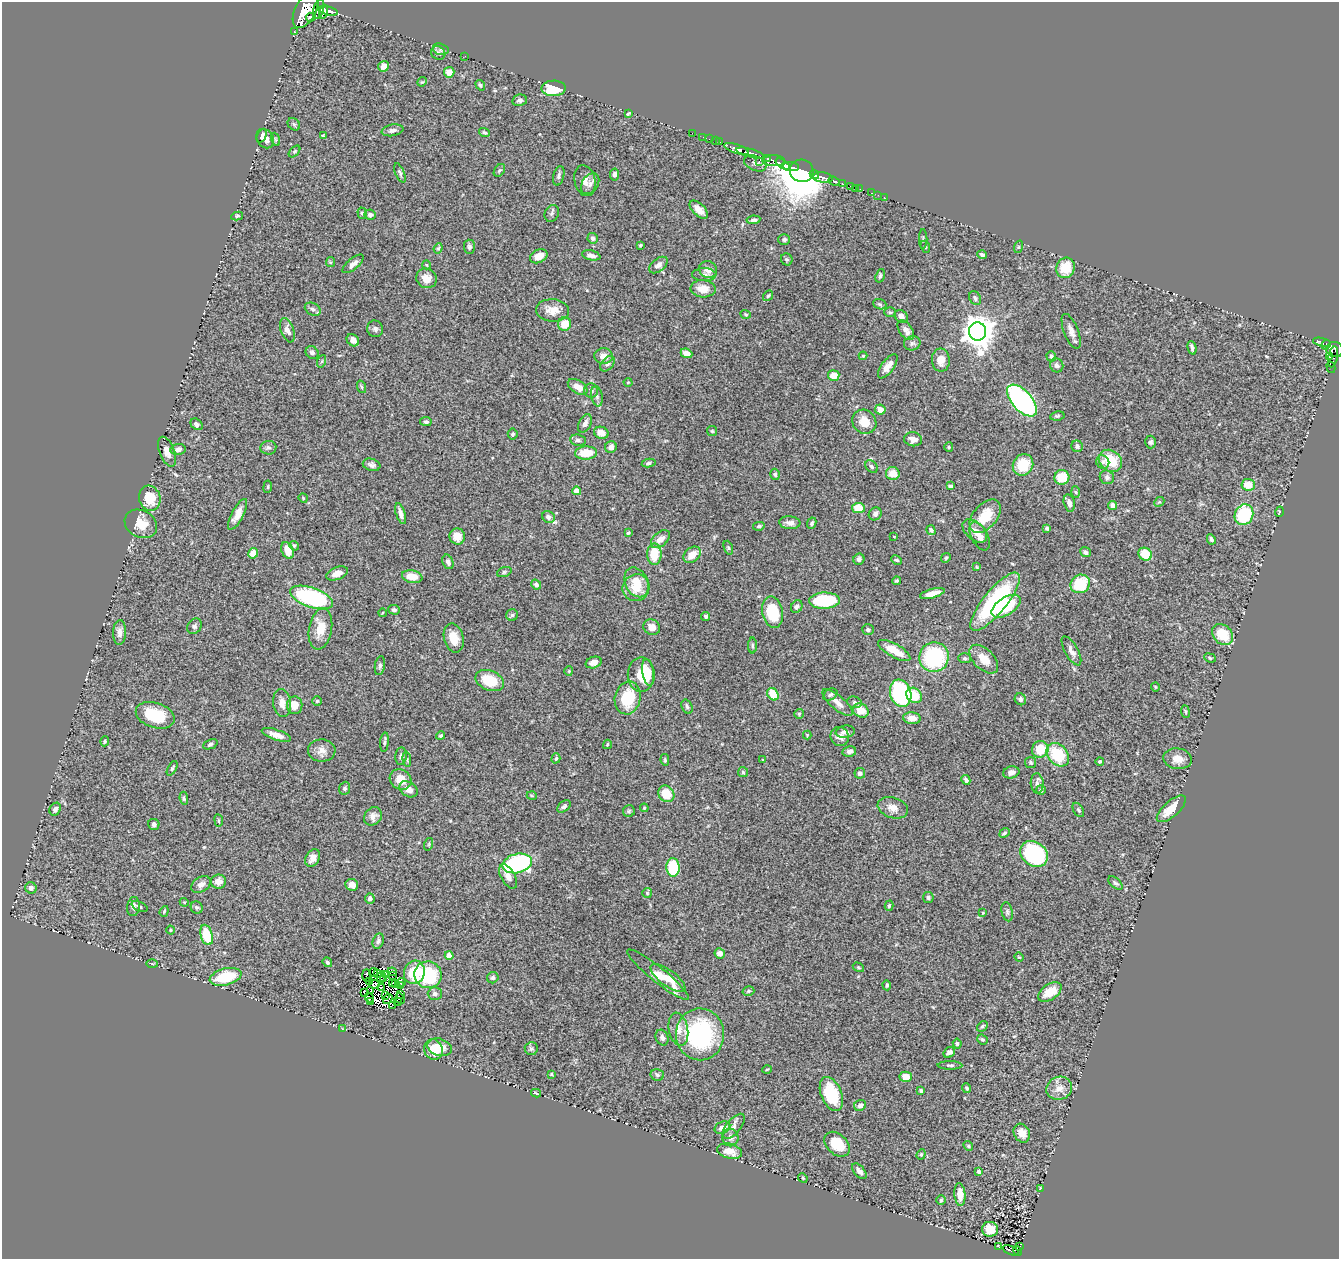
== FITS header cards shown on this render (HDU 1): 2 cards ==
NAXIS1  =                 1337
NAXIS2  =                 1257

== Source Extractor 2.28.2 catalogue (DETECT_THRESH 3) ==
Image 1337 x 1257 px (HDU 1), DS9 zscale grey, 1 PNG px = 1 image px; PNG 1341 x 1261 px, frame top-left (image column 1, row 1257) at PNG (2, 2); each listed source drawn as its Kron ellipse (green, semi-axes under 4 px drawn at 4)
Background 0.899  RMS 0.055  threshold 0.165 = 3 sigma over >= 5 px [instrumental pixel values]
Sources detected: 414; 10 with non-positive FLUX_AUTO (blend fragments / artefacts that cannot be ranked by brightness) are neither listed nor drawn; the other 404 listed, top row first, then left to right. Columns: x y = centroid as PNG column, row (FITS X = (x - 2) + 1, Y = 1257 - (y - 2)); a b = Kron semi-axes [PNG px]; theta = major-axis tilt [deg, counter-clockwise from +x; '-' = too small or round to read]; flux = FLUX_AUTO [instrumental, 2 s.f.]
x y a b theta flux
319 9 10 5 74 1300
306 10 19 10 63 5800
328 11 10 4 -13 1000
324 12 7 4 75 1100
311 17 4 4 - 280
294 31 3 2 - 5
441 49 8 5 -17 8.4
438 53 7 6 - 11
465 56 2 2 - 1.8
384 66 5 5 - 25
449 72 5 5 - 35
422 82 5 4 - 4
480 85 6 4 -54 6.4
554 88 12 7 1 120
520 100 7 5 12 11
628 114 3 3 - 5.1
294 124 7 5 -45 8.5
393 130 11 5 11 14
484 133 5 4 - 7.1
692 133 2 2 - 8.5
262 136 7 4 67 12
323 136 4 4 - 6.5
703 137 2 2 - 7.2
265 139 10 8 -58 25
275 139 7 4 -71 5.6
709 139 2 2 - 17
715 141 2 2 - 3.6
719 142 3 2 - 30
736 149 12 4 -18 990
295 151 7 4 46 5.5
750 153 14 3 -15 1600
767 159 4 3 - 250
759 161 3 2 - 19
774 161 11 5 -1 570
755 163 12 7 -23 15
783 164 8 4 -33 640
791 167 8 4 -3 1700
499 170 7 5 53 5.4
802 171 12 11 - 8600
400 173 10 4 -68 8.9
615 175 6 4 80 12
814 175 5 3 - 650
559 176 10 5 76 9.8
823 177 10 5 -7 970
585 181 16 10 -77 29
834 181 6 3 -20 240
590 184 11 8 56 17
842 184 3 3 - 150
851 186 3 3 - 45
855 188 3 2 - 6.3
860 189 2 2 - 12
872 193 3 2 - 9.9
878 195 2 2 - 6
884 197 2 2 - 12
699 210 11 6 -45 31
362 213 6 4 -70 6.6
552 213 9 7 65 11
370 215 5 5 - 9.8
237 216 6 4 12 6.2
753 220 7 4 8 8.9
593 238 5 5 - 12
784 239 6 5 - 8
923 239 10 2 90 3.7
640 245 3 3 - 4.5
469 247 7 5 -86 9.9
925 247 6 4 -70 4.9
1018 247 6 4 70 5.2
438 248 5 4 - 5
591 255 9 5 -12 14
982 255 5 3 - 8.3
539 256 9 6 27 38
787 259 6 5 - 6.7
330 262 5 4 - 4
353 264 13 5 40 18
427 265 4 3 - 2.8
658 265 11 6 38 18
1065 268 10 9 - 89
708 270 9 8 - 24
704 275 12 6 -1 13
880 276 7 4 72 7
426 278 10 9 - 35
703 289 12 8 -5 46
768 296 6 4 52 4.6
975 298 7 5 -60 10
880 304 7 5 -21 7
313 309 8 6 -28 13
553 310 16 11 -5 44
890 312 5 5 - 6.7
746 314 5 4 - 5.1
901 316 7 5 -39 21
565 324 7 6 - 55
375 329 8 8 - 11
287 330 12 6 -71 21
906 330 11 6 -55 19
1071 331 18 7 -69 25
978 332 9 8 - 6500
353 340 7 5 -44 18
1322 342 9 3 -12 110
912 343 8 7 - 10
1326 345 5 4 - 120
1192 348 7 3 -76 10
1335 350 8 7 - 740
312 353 7 6 - 12
686 353 6 4 -22 27
604 356 9 8 - 25
863 356 4 4 - 3.8
1051 356 5 4 - 6.6
1329 357 3 2 - 75
1333 357 11 4 78 120
941 360 11 9 -89 37
322 361 6 4 71 4.9
607 364 9 6 49 11
1057 365 7 6 - 11
888 366 14 6 53 31
1331 367 6 3 -75 29
834 375 6 5 - 42
628 382 4 3 - 3
362 387 6 4 -70 5.1
578 387 11 6 -32 37
591 390 7 7 - 10
597 396 10 5 -79 11
1022 401 19 10 -48 800
880 410 5 5 - 30
1057 416 7 4 9 6.6
426 422 6 4 -9 7.5
864 422 13 11 -47 52
585 423 10 6 65 15
197 424 7 5 -42 8.3
712 431 5 5 - 5.1
601 433 7 6 - 29
513 434 5 5 - 7.7
913 439 9 7 -8 25
578 440 8 5 -9 10
1150 442 6 5 - 7.9
1077 446 6 5 - 11
611 447 6 5 - 20
949 447 5 4 - 4.5
268 448 8 7 - 10
178 449 7 5 8 13
167 452 16 7 -69 24
586 453 11 6 3 77
1111 461 12 10 -40 110
1103 462 7 6 - 11
649 463 7 3 10 7.5
372 465 9 6 -16 14
1023 465 11 10 - 110
871 466 7 5 -46 7.8
775 474 6 5 - 7.1
893 474 7 6 - 40
1062 477 7 7 - 90
1107 477 7 6 - 11
1248 485 7 6 - 53
950 486 4 3 - 7.3
268 487 6 3 82 4.2
577 491 4 4 - 53
1075 492 6 4 -87 4.7
150 498 12 10 -74 80
303 498 5 4 - 3.4
1159 502 6 4 42 4.9
1069 503 9 5 -76 22
1113 505 4 4 - 20
859 508 6 5 - 73
1279 512 5 3 - 3.1
238 514 17 6 62 34
401 514 11 4 -72 19
875 514 7 6 - 12
1244 515 11 9 66 250
985 516 19 12 49 95
548 517 6 5 - 14
790 523 10 6 -5 20
812 523 6 4 64 7.5
141 524 17 13 -30 59
759 526 6 4 10 5.9
1047 528 3 3 - 8.5
931 530 5 4 - 7.6
975 531 14 9 -41 32
628 533 4 3 - 5.1
457 536 8 7 - 43
894 536 3 2 - 2.5
980 536 15 8 -62 27
660 539 11 7 42 28
1211 539 5 4 - 8.5
294 546 5 4 - 5.4
728 548 7 4 -70 5.9
288 550 9 6 -66 45
1085 552 5 5 - 11
253 553 5 5 - 33
654 554 10 7 90 90
1145 554 7 6 - 68
692 555 9 7 41 45
946 558 5 4 - 4.6
859 559 6 5 - 15
897 560 6 3 -26 5
448 562 7 5 -67 14
977 567 4 4 - 3.6
504 572 7 5 20 6.6
337 573 11 6 20 28
412 577 10 6 -10 50
896 581 4 3 - 4.7
637 582 15 11 -64 78
1080 584 10 9 - 140
536 585 5 4 - 12
636 588 14 13 - 63
932 593 13 4 15 33
312 597 22 10 -19 440
825 601 15 8 1 240
995 602 36 11 51 400
1006 606 16 8 33 170
797 607 7 5 60 11
394 610 6 4 -4 9.4
773 612 16 10 -79 150
382 613 4 2 - 2.8
512 615 6 5 - 6.9
706 616 4 4 - 6.7
194 626 8 6 52 10
652 627 9 7 -28 34
320 629 21 11 80 63
868 630 6 5 - 8.3
120 632 12 6 87 19
1223 635 11 9 -44 97
454 638 15 9 -76 60
752 646 8 4 -90 6.3
894 650 18 6 -29 63
1071 651 16 6 -60 20
934 657 15 14 - 320
965 658 6 5 - 6
1210 658 6 4 -24 6.3
984 659 17 10 -45 50
594 662 8 5 18 23
380 666 9 5 81 8.7
569 671 4 4 - 3.7
648 672 13 5 -81 37
641 675 17 13 90 100
490 681 15 10 -21 100
1155 687 4 3 - 3.6
901 693 14 10 -72 390
773 694 7 5 -56 79
830 695 7 5 31 8.6
914 695 8 7 - 96
628 698 16 13 77 150
1020 699 6 5 - 9.3
317 701 5 5 - 4.8
854 702 7 5 -15 7.8
282 703 14 9 -83 31
837 703 19 7 -41 31
295 705 9 7 -88 43
687 707 7 5 -64 8.6
861 710 8 6 -32 62
1185 711 6 4 -83 4.9
799 714 5 5 - 5.2
155 715 20 12 -18 140
912 718 9 6 -6 32
845 732 9 6 9 15
276 735 15 5 -19 31
807 735 4 4 - 3.2
441 736 4 4 - 5.2
840 737 9 9 - 22
105 741 5 3 - 4.3
384 742 10 4 85 6.7
210 744 8 4 23 8.2
607 744 5 3 - 4
1040 749 8 8 - 76
322 751 13 11 -1 27
849 751 7 5 10 11
1058 755 13 9 -48 160
401 756 9 5 84 10
556 758 5 4 - 5.7
407 759 8 3 -85 4.7
1178 759 14 10 -8 38
665 760 6 4 -82 6.1
763 760 3 2 - 2.4
1100 761 4 3 - 6
1031 762 6 5 - 6.1
172 768 8 3 60 5.5
743 772 5 5 - 5.9
1011 772 8 6 14 14
860 773 5 5 - 11
401 779 11 9 -35 54
966 780 5 4 - 10
1037 783 10 6 -85 13
345 788 6 5 - 8.1
408 789 10 7 -32 24
1041 790 5 4 - 6.2
666 794 9 7 -50 80
532 796 5 3 - 3.3
184 798 7 4 -84 5.7
564 807 8 5 39 8
644 808 4 4 - 3.4
893 808 15 10 -18 33
55 809 7 5 58 11
1171 809 18 8 42 61
1078 810 8 4 -58 6.4
629 811 6 6 - 6.6
373 816 10 8 49 21
219 820 6 3 -82 4.2
154 824 5 5 - 10
1005 833 5 4 - 5.8
429 844 6 4 71 5.3
1034 854 15 12 -36 450
313 858 9 6 59 25
517 863 15 9 13 470
673 867 9 6 -88 160
508 877 13 7 -61 27
218 882 7 7 - 28
1115 883 8 4 -42 9.1
201 884 10 7 33 19
352 885 6 6 - 19
31 888 6 5 - 13
647 893 5 5 - 4.7
370 898 5 5 - 11
928 898 5 5 - 7.3
184 902 4 3 - 3.3
133 906 9 6 83 15
139 906 8 4 -24 7
889 906 5 4 - 5.6
197 907 6 6 - 7.5
164 911 5 4 - 4.2
1007 912 10 5 -79 9.1
983 913 3 2 - 2.5
170 930 4 3 - 3.1
207 935 10 6 -74 110
378 941 8 5 71 8.8
720 953 5 5 - 19
449 955 4 4 - 38
1019 957 5 4 - 3.3
327 962 5 4 - 7.8
152 964 5 3 - 4.4
858 967 6 3 -32 4.4
373 972 4 3 - 1.7
392 972 5 2 - 3.1
414 972 12 10 72 120
377 974 4 3 - 3.5
386 974 3 2 - 1.9
393 975 2 2 - 5.3
428 975 14 13 - 220
658 975 39 7 -39 81
366 976 6 2 -89 3.1
226 977 16 8 14 130
381 977 6 2 78 2
493 978 6 5 - 7.7
668 978 21 8 -36 51
384 979 3 2 - 2.5
369 982 4 2 - 1.5
401 982 4 2 - 4.3
396 983 3 2 - 1.4
374 984 6 3 7 7.3
393 984 3 2 - 0.13
887 985 5 4 - 8.4
401 986 4 2 - 3.8
382 987 4 3 - 4.9
371 991 4 2 - 6.7
748 991 6 4 16 6.4
365 992 4 4 - 3
1050 992 13 7 34 59
401 994 3 2 - 12
435 994 7 6 - 13
386 995 4 2 - 7
369 998 5 2 - 1.9
388 999 5 2 - 8.5
400 999 5 2 - 7.2
370 1002 4 2 - 0.28
397 1002 3 2 - 3.7
392 1005 2 2 - 4.1
982 1026 6 4 40 6.1
342 1029 3 2 - 6.9
678 1029 17 9 -79 34
700 1034 26 24 -89 410
662 1038 8 6 -65 11
982 1039 5 4 - 6
957 1043 5 4 - 6.7
439 1047 12 8 -18 42
433 1049 10 9 - 66
531 1049 6 6 - 8.4
949 1052 6 5 - 13
950 1065 12 3 0 6.9
767 1069 5 3 - 3.3
552 1074 4 3 - 4.5
657 1075 7 5 -13 7.6
906 1077 6 5 - 40
967 1088 5 4 - 6.7
1059 1088 13 11 18 35
921 1091 4 3 - 6.1
536 1093 5 2 - 4.7
831 1094 18 10 -68 150
860 1105 6 5 - 14
734 1126 15 7 51 21
722 1128 8 6 25 25
1022 1133 10 8 -62 30
730 1137 9 8 - 19
837 1144 14 10 -43 92
968 1146 5 4 - 4.6
729 1151 13 7 -14 36
921 1154 5 4 - 5.3
859 1171 9 5 -50 17
979 1172 4 4 - 13
803 1178 5 4 - 3.8
1040 1188 3 2 - 2.4
960 1194 11 5 -86 36
941 1200 4 4 - 4.7
990 1229 8 7 - 62
998 1246 3 2 - 1.4
1020 1246 3 3 - 11
1011 1250 8 4 -25 47
1018 1251 5 3 - 33
At the frame edge (FLAGS 8, measured only in part): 1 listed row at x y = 1335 350
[10 non-positive-flux detections neither listed nor drawn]